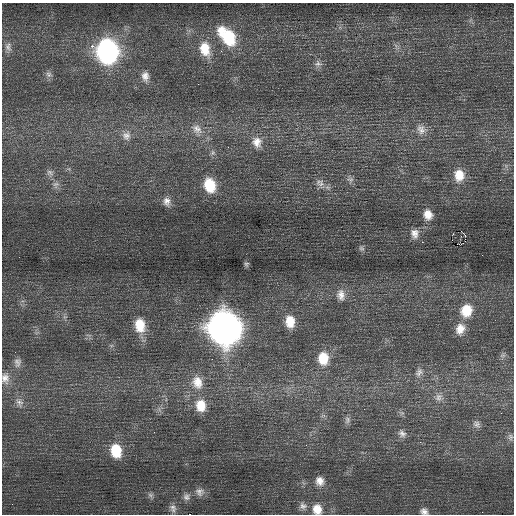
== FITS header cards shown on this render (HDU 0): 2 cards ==
NAXIS1  =                  512 / Axis length
NAXIS2  =                  512 / Axis length

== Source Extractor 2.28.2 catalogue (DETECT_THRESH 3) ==
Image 512 x 512 px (HDU 0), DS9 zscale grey, 1 PNG px = 1 image px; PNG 516 x 516 px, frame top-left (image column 1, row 512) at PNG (2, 3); no overlay
Background 0.355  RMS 0.72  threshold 2.17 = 3 sigma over >= 5 px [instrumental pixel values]
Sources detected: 57; all 57 listed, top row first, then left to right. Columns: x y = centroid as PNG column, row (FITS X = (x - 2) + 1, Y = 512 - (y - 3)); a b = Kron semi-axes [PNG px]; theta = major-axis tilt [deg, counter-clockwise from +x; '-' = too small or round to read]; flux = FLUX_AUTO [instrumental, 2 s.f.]
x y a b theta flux
227 36 25 14 -48 2600
92 46 3 2 - 990
8 47 13 6 -55 220
205 49 20 13 -73 1100
107 51 15 13 -83 17000
318 64 11 7 -7 190
48 74 9 8 - 190
145 76 13 10 -81 350
197 129 15 11 -42 460
421 129 15 13 -48 480
126 135 13 12 - 390
257 142 14 12 -74 520
50 172 10 7 -38 190
459 175 16 13 90 820
350 179 10 7 -10 170
500 180 3 2 - 65
321 183 11 9 -85 280
56 185 10 8 63 220
210 185 15 11 -73 1500
167 201 12 9 -82 320
428 215 11 9 -76 480
414 234 11 8 -89 310
465 235 3 2 - 680
465 241 2 2 - 8.9
422 242 2 2 - 110
461 244 3 2 - 62
361 248 8 5 -16 94
246 264 7 6 - 100
341 295 15 11 -85 410
466 310 15 13 71 1100
290 321 14 10 -82 840
140 325 18 13 -80 1100
224 328 17 15 -78 71000
460 329 14 11 65 550
503 355 7 4 18 95
323 358 15 12 -90 1100
17 362 13 9 87 260
419 372 13 9 51 270
5 378 15 10 -82 390
197 382 19 14 -72 860
438 397 11 9 75 300
19 402 12 9 -49 280
201 405 15 12 -81 900
347 420 10 7 83 160
476 424 11 9 -41 200
402 433 12 9 -40 250
510 437 9 7 -85 150
116 451 14 11 -76 1400
320 481 11 10 - 410
200 492 13 12 - 360
151 495 8 7 - 160
186 497 11 10 - 290
303 506 11 9 -47 270
173 508 13 9 -72 280
317 509 13 11 -79 650
424 511 11 8 -19 260
189 514 3 2 - 1500
At the frame edge (FLAGS 8, measured only in part): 4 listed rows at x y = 5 378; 317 509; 424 511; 189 514